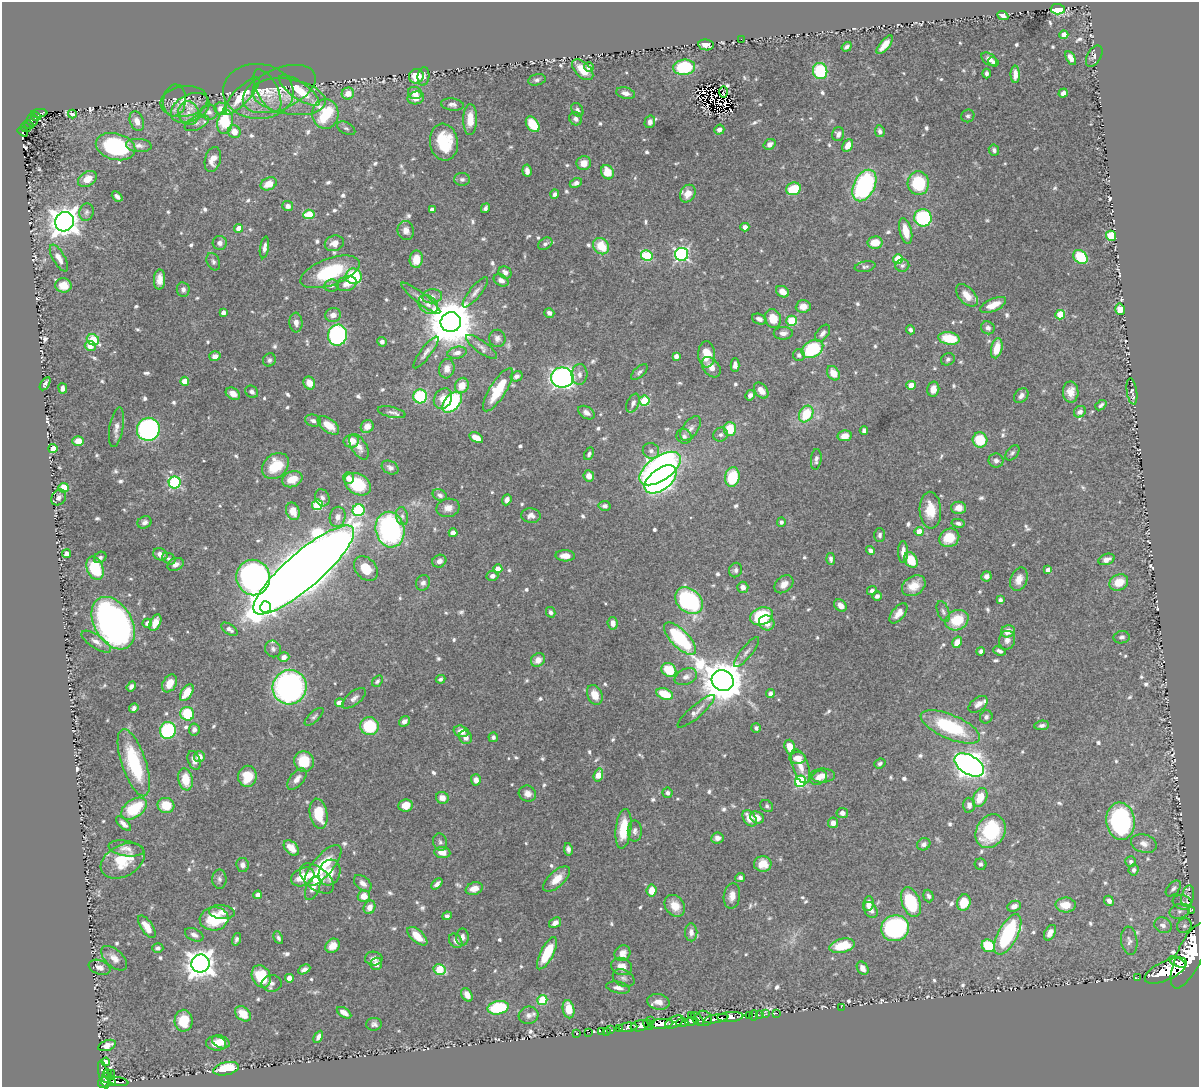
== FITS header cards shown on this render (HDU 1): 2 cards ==
NAXIS1  =                 1197
NAXIS2  =                 1085

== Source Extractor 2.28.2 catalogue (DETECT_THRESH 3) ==
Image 1197 x 1085 px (HDU 1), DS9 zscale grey, 1 PNG px = 1 image px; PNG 1201 x 1089 px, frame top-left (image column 1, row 1085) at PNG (2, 2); each listed source drawn as its Kron ellipse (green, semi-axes under 4 px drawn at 4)
Background 0.987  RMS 0.0097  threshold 0.029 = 3 sigma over >= 5 px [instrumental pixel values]
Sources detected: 831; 3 with non-positive FLUX_AUTO (blend fragments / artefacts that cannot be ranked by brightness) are neither listed nor drawn; of the other 828, the 500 brightest by FLUX_AUTO listed and drawn (328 fainter detections omitted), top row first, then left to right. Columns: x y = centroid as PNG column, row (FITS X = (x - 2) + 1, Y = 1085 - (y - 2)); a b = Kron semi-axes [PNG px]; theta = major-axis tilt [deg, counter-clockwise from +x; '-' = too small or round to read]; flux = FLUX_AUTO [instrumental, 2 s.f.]
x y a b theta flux
1058 9 7 5 -4 52
1003 16 6 3 -26 2.8
1064 35 4 4 - 6.8
741 39 2 2 - 17
706 45 8 5 -9 4.2
885 45 11 5 50 8
847 47 5 4 - 1.9
1094 56 12 6 60 3
1071 58 7 4 -62 3.6
989 59 8 5 -37 4.4
993 62 5 4 - 1.7
589 67 5 5 - 2.5
684 67 11 7 6 44
583 70 13 7 -44 13
820 71 8 7 - 49
986 74 5 3 - 1.9
1015 74 9 4 -90 4.7
416 76 7 7 - 17
423 76 9 6 83 3
537 80 9 5 14 2
279 89 38 20 23 19
267 90 23 10 -63 6.6
258 91 35 27 -3 20
299 91 24 8 -35 15
723 92 5 2 - 2.7
348 93 6 6 - 7.5
415 93 7 6 - 6.8
626 93 10 5 -13 4.1
1063 93 5 4 - 2.9
241 96 25 8 46 16
289 97 37 17 -9 21
416 98 8 6 11 7.3
175 100 16 11 81 5.5
184 101 24 15 8 13
452 104 11 6 -7 2.8
190 108 20 13 26 11
221 108 6 6 - 5.7
577 110 7 5 -56 1.9
209 112 8 7 - 2.6
39 113 8 4 7 150
189 113 12 10 -75 6.4
72 114 4 3 - 1.8
325 114 15 13 -86 43
36 116 5 3 - 96
968 116 7 6 - 1.7
576 119 7 6 - 3
32 120 6 5 - 120
470 120 15 7 89 10
137 121 10 6 -70 5.7
225 122 12 7 77 33
650 122 6 5 - 2.9
197 123 13 6 25 3
28 124 5 3 - 70
533 124 9 6 -55 24
26 128 5 4 - 100
346 128 10 5 -28 1.7
719 130 5 5 - 2.9
880 131 6 4 -80 2.1
23 132 5 4 - 89
234 132 6 6 - 7.7
838 134 7 6 - 3
444 142 18 14 -82 32
769 144 6 5 - 3.6
139 145 13 6 -4 3.5
848 145 7 5 60 7.1
116 147 20 13 -15 78
994 150 6 5 - 2.2
213 160 13 7 75 6.9
584 163 7 7 - 6.7
527 171 6 4 -83 3.5
607 172 7 6 - 12
87 179 10 7 32 9
462 179 8 6 -1 2.1
576 183 6 4 27 2.6
918 183 12 10 -85 35
269 184 8 6 25 10
864 185 17 10 63 100
793 189 7 6 - 23
555 194 4 4 - 2.2
688 194 9 7 58 7
117 196 6 4 -41 2.6
288 206 5 5 - 2.9
485 208 5 4 - 2.1
432 210 4 4 - 3.9
86 212 9 7 73 2.2
309 214 5 4 - 25
923 218 9 8 - 74
64 222 10 9 - 910
745 227 4 4 - 3.8
239 228 4 4 - 6.3
406 231 9 8 - 3.8
906 231 13 6 -76 12
1111 236 5 5 - 40
875 242 7 6 - 12
220 243 7 7 - 3.4
334 243 10 7 21 5.5
545 244 8 5 32 2
601 246 9 7 -48 17
264 247 11 4 81 2.9
681 254 7 6 - 150
647 256 6 5 - 47
1080 257 8 6 -43 37
59 258 15 6 -60 5.6
416 259 9 6 82 8.6
898 259 5 5 - 30
213 262 9 6 -66 2.2
902 265 7 6 - 1.7
865 267 10 5 10 1.8
330 272 31 13 20 44
505 272 7 6 - 3.5
354 276 8 8 - 39
159 279 10 5 88 5.5
501 280 8 5 -30 4.1
347 284 10 7 16 5.6
63 285 8 7 - 11
331 285 7 6 - 2.4
183 289 7 6 - 2.4
475 292 19 5 51 3.7
782 292 7 5 -33 6.2
967 295 13 8 -47 8
432 296 10 7 7 2.9
421 298 24 5 -38 4.6
428 304 11 8 -40 4.1
993 305 14 6 24 8.8
803 306 7 6 - 6.8
1120 309 6 5 - 9.5
223 313 4 4 - 3.5
549 313 5 4 - 2.8
333 315 8 7 - 4
1060 315 5 4 - 23
759 319 7 5 -19 3.2
773 319 9 8 - 12
791 321 5 5 - 37
296 322 10 6 -85 4.2
451 322 10 10 - 3500
988 328 7 6 - 2.8
910 330 5 3 - 2
783 333 9 6 2 3.4
823 333 10 6 52 3.1
337 335 11 9 76 120
497 338 8 8 - 3.1
949 338 11 6 -9 24
93 340 6 5 - 34
382 342 5 4 - 2.1
90 346 6 4 -24 6.1
481 347 18 6 -37 3.7
997 348 10 5 76 11
812 349 11 8 31 50
426 352 19 5 53 3.6
457 353 10 6 13 3.6
707 354 13 8 -87 12
799 355 6 6 - 2.1
215 356 6 5 - 4.1
676 356 4 4 - 3.8
948 359 7 6 - 1.8
269 360 7 6 - 1.9
735 365 7 4 90 3.2
711 367 11 7 -50 6.1
447 369 10 7 75 4.9
639 372 10 5 42 1.9
833 373 8 5 -55 9.9
579 374 10 8 86 3.4
516 376 6 5 - 2.7
562 378 11 10 - 230
185 381 4 4 - 10
309 383 7 5 -63 7.4
45 384 7 3 58 2.2
462 385 8 6 65 9.9
911 385 4 4 - 10
63 388 5 4 - 3.3
933 389 7 6 - 6.3
498 390 25 8 58 23
761 391 9 6 -50 5.5
1132 391 13 5 -82 1.7
252 392 7 5 -43 2.6
1071 392 10 8 -89 6.2
233 394 8 5 -32 5.1
750 395 5 4 - 2.5
420 396 7 7 - 43
1021 396 8 6 47 2.9
443 399 11 8 59 7.7
644 401 5 5 - 36
452 402 12 7 50 67
633 403 10 6 67 2.9
1101 405 6 4 40 2
392 412 14 5 -13 2.8
1080 412 6 5 - 2.8
586 413 9 6 -32 3.6
806 414 9 6 60 24
313 421 8 6 -19 2.9
328 425 12 6 -38 11
367 426 7 6 - 5.4
116 427 20 7 80 4.5
690 428 14 7 55 3.7
148 429 11 11 - 150
730 429 7 6 - 19
864 430 4 4 - 2.4
721 435 7 6 - 2.1
684 436 8 7 - 2.7
845 436 7 5 11 7.2
476 438 7 4 -30 8.9
980 440 8 7 - 25
78 441 6 5 - 7.8
351 441 8 6 8 9.3
359 447 14 7 -58 4.8
53 449 4 4 - 7.9
651 451 8 7 - 2.9
1012 453 9 5 50 1.7
589 454 6 4 64 1.7
816 459 10 5 83 2.4
996 460 7 7 - 2.8
275 466 15 11 42 23
390 468 9 6 -28 2.6
660 469 23 12 35 250
589 476 5 5 - 5
732 477 10 7 79 30
348 478 6 5 - 3.3
292 479 10 7 21 12
661 479 18 10 38 250
175 483 6 6 - 85
358 484 14 10 -31 29
64 488 5 5 - 20
440 495 7 5 -29 2.4
59 497 8 7 - 2.9
322 498 9 7 -65 2.7
507 500 5 4 - 2.8
317 505 5 5 - 41
605 506 6 5 - 2
448 508 11 9 11 5.3
959 508 7 6 - 6.3
358 510 6 6 - 72
930 510 18 10 -87 15
293 511 9 6 -70 8.7
531 515 9 7 -4 3.9
402 516 9 6 -80 2.6
338 517 10 8 78 5
145 522 7 6 - 2.8
781 522 4 4 - 1.8
958 523 6 4 -10 2.1
390 530 18 14 -77 130
919 532 4 4 - 9.4
453 533 4 4 - 5.8
880 535 7 5 -89 2
949 538 10 9 - 14
870 550 4 4 - 2.3
903 552 11 5 90 4.9
66 554 4 4 - 3.6
160 554 7 6 - 4.5
565 556 10 5 -3 5.4
100 557 7 5 35 1.8
169 559 7 5 -32 1.8
831 559 6 4 -85 2.3
1106 559 8 5 20 4.4
911 560 8 6 -57 16
439 561 7 6 - 3.9
176 564 8 6 25 3.4
95 568 12 8 -68 36
366 569 14 10 -48 14
498 569 4 4 - 6.6
304 570 64 18 41 4000
736 570 7 6 - 2.1
1048 570 4 4 - 3.9
492 576 6 5 - 2.8
986 576 5 5 - 2.9
253 578 18 17 - 250
1019 579 12 8 68 7
1119 582 10 7 28 12
423 583 8 7 - 2.5
784 584 10 7 41 5.1
914 586 13 9 32 9.6
743 587 5 5 - 4.1
872 591 5 3 - 2
877 596 5 4 - 2.3
689 600 15 11 -40 110
1000 600 4 4 - 2
840 605 7 5 -44 4.1
266 607 5 5 - 200
551 612 5 4 - 1.8
943 612 11 5 -69 2.2
898 613 12 6 51 5.3
761 616 12 8 22 44
957 620 12 9 27 21
113 623 28 19 -60 340
147 623 5 4 - 3.3
155 623 9 5 63 7.2
613 623 6 5 - 4.2
767 623 8 7 - 6.9
229 629 9 5 -34 3.2
1008 631 7 6 - 7.3
1121 637 8 6 9 2.3
680 639 21 8 -45 58
1007 640 9 8 - 3.4
96 642 17 6 -33 4.7
957 642 6 4 58 8.5
273 649 8 8 - 2.3
981 651 4 4 - 1.7
999 651 6 4 -20 2.4
747 652 18 5 51 3.5
284 657 6 5 - 3.7
538 660 7 6 - 6.3
669 670 8 6 -37 22
686 677 12 7 23 4.2
441 679 5 4 - 1.9
723 680 11 10 - 2700
377 681 6 4 50 1.8
170 683 9 6 58 7.5
131 686 5 4 - 2.2
290 687 17 17 - 200
187 692 9 5 56 13
770 693 4 4 - 3.1
665 694 8 5 -21 20
595 695 10 7 -68 9.5
354 698 14 6 39 3.3
339 703 4 4 - 9
978 704 11 6 35 3.9
134 708 5 4 - 2.3
696 711 24 6 40 4.3
187 714 7 6 - 31
314 717 12 5 43 1.9
986 717 6 6 - 2
404 721 6 4 39 3.2
1042 725 7 4 8 2
369 726 9 9 - 37
950 727 32 12 -23 54
756 728 5 4 - 1.7
168 730 8 8 - 81
194 730 6 5 - 2.9
461 731 7 5 -17 6
465 737 7 6 - 3.6
493 737 5 5 - 1.7
790 747 7 5 -72 9.1
199 757 5 5 - 5.1
797 758 8 6 -4 7.4
194 760 10 6 -69 4
304 761 10 9 - 18
134 763 35 12 -72 49
880 763 6 4 21 1.9
969 765 16 9 -31 590
800 766 18 8 -71 7.6
598 775 6 4 73 10
247 776 10 9 - 17
823 776 12 7 0 5.9
819 778 9 6 30 4.2
185 779 11 7 -80 16
297 779 13 6 51 4.6
476 780 5 5 - 4.4
801 781 6 5 - 71
667 793 5 5 - 1.9
527 794 9 8 - 4.8
980 797 10 6 66 13
442 798 6 6 - 5.4
166 805 8 7 - 16
406 805 7 6 - 9.2
969 805 7 6 - 3.5
767 806 7 5 -39 1.8
134 809 14 9 35 32
842 813 6 5 - 3
319 814 15 8 -79 20
757 817 7 5 -30 7.5
750 818 9 6 -55 8.8
1120 821 18 14 -82 110
833 823 5 5 - 5.2
123 824 9 4 -43 3.4
623 829 20 7 83 20
635 831 10 7 -90 2.8
991 831 18 14 59 40
717 838 6 5 - 3.8
440 842 9 6 -72 2
924 844 7 5 28 2.6
1144 844 13 9 -16 5.2
126 848 18 7 -9 4.7
291 848 9 6 -45 8.4
568 849 6 4 -80 2.5
442 852 8 5 -7 6.5
123 861 23 15 29 23
1131 862 5 5 - 2.1
763 864 8 8 - 9.5
980 864 6 5 - 1.9
242 865 7 6 - 3.3
323 866 25 10 50 26
1133 870 5 5 - 2.1
329 873 13 10 71 12
303 877 12 8 24 16
740 878 5 4 - 2.1
219 879 10 7 -90 2.3
317 879 20 11 -39 16
557 879 16 8 43 10
363 883 10 6 -41 3.6
437 884 6 4 46 2.6
313 888 12 6 67 5
474 889 9 6 16 7.5
1173 889 9 5 48 2.3
652 891 6 5 - 9.1
258 895 4 4 - 5.8
364 896 6 5 - 9.8
732 896 13 8 82 5.4
928 896 6 5 - 2.1
1188 896 11 6 76 2.8
1109 901 5 4 - 3.2
911 902 15 9 -69 43
964 902 8 6 73 15
1182 902 10 7 -17 2.9
868 903 7 5 81 5.5
1066 905 10 7 -2 9.7
675 906 12 9 -51 8.9
1014 906 7 5 23 4.3
369 907 7 5 67 5.1
870 910 9 6 -53 4.3
1192 910 3 3 - 9.2
1180 911 10 7 15 2.9
222 912 13 7 -5 5.5
447 916 5 4 - 1.8
214 919 14 11 5 31
555 923 6 4 35 3.7
1163 925 9 7 -29 3.7
1184 926 7 6 - 1.9
147 927 13 5 -56 8.7
895 928 14 13 - 120
691 932 9 6 -88 3.6
1050 933 8 5 62 4.3
1008 934 22 9 62 73
194 935 10 6 -25 3.3
417 936 12 6 -42 11
462 937 8 6 90 3.2
278 938 6 4 -64 1.8
236 939 6 4 73 1.9
456 941 8 6 -54 3.4
1129 941 14 8 -83 3.7
333 946 8 6 43 7.3
842 946 13 7 12 24
988 946 7 6 - 29
158 948 5 5 - 2.2
547 953 18 6 62 22
622 953 8 7 - 4.2
1189 956 35 12 66 11000
114 958 15 8 -42 5.6
374 958 9 7 -2 3.5
1177 962 9 4 -27 1100
200 964 9 8 - 870
376 964 6 6 - 4.4
622 966 11 8 -21 6.6
99 967 11 7 -20 4.5
863 968 7 5 -58 4.5
304 969 7 4 27 2.6
439 969 6 5 - 28
1166 971 23 9 25 4800
261 976 11 9 -64 28
289 978 4 4 - 5.9
624 978 11 8 -28 2.8
1138 978 3 2 - 11
272 983 10 8 4 3.3
618 988 12 5 -11 3.7
467 995 7 5 -58 5.2
542 1000 5 5 - 33
658 1002 11 7 -10 6
841 1007 3 2 - 78
498 1008 11 6 10 47
569 1009 9 6 -79 14
344 1013 8 4 -33 4.7
777 1013 3 2 - 12
243 1014 9 6 -43 8.8
766 1014 3 3 - 11
528 1015 10 8 16 3.1
691 1015 2 2 - 36
754 1015 5 3 - 36
759 1015 3 2 - 14
749 1016 3 2 - 27
730 1017 13 5 5 1500
704 1018 8 7 - 410
697 1019 8 5 -51 290
716 1019 12 4 10 1200
184 1021 11 9 88 16
651 1021 2 2 - 190
692 1021 7 4 5 550
674 1022 10 5 27 750
682 1023 6 4 2 300
374 1024 8 6 1 2.3
661 1024 12 5 5 2000
648 1025 6 3 -45 640
640 1026 9 5 13 1300
628 1027 9 4 4 390
620 1029 3 3 - 110
611 1030 4 3 - 58
601 1031 3 2 - 11
607 1031 3 2 - 22
589 1032 2 2 - 6.9
576 1034 2 2 - 10
318 1037 6 4 62 3.1
221 1042 9 6 -23 7.3
216 1043 10 7 -9 7
107 1045 9 5 20 4.4
106 1062 4 3 - 3.2
226 1069 13 6 12 27
104 1074 14 4 -77 310
108 1074 5 3 - 59
111 1074 3 3 - 64
106 1078 5 4 - 320
103 1082 6 5 - 380
113 1082 4 3 - 150
118 1082 10 4 -9 220
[328 fainter detections neither listed nor drawn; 3 non-positive-flux detections neither listed nor drawn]